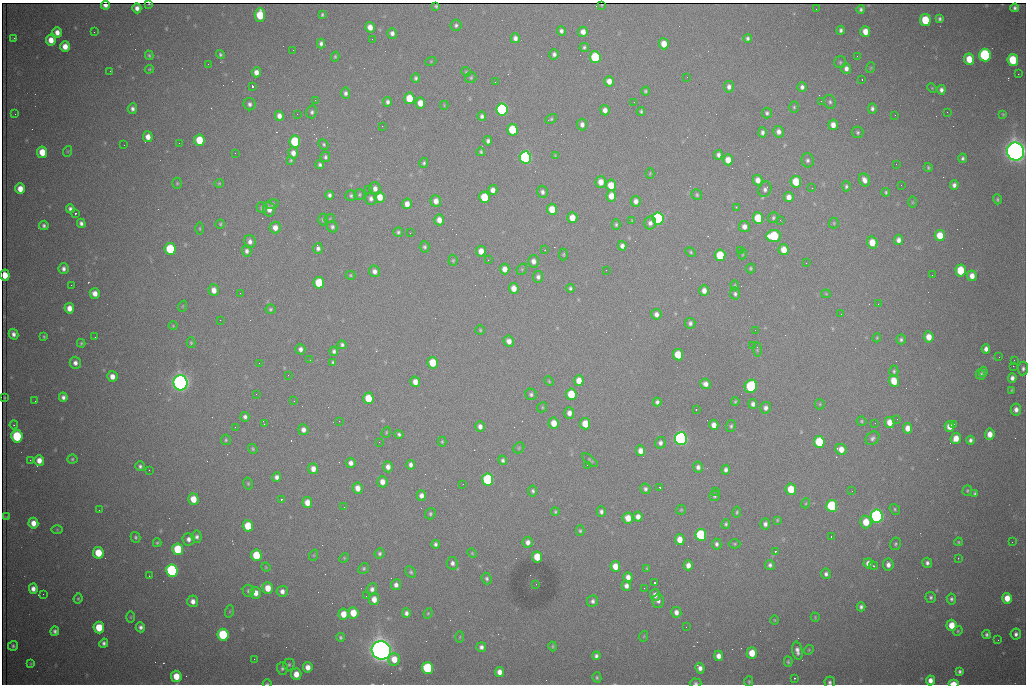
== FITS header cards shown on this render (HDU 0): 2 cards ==
NAXIS1  =                 1024 /fastest changing axis
NAXIS2  =                  682 /next to fastest changing axis

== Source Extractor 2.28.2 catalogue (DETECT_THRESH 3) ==
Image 1024 x 682 px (HDU 0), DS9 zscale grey, 1 PNG px = 1 image px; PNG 1028 x 686 px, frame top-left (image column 1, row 682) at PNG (2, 3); each listed source drawn as its Kron ellipse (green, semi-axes under 4 px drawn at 4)
Background 2370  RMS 30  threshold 90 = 3 sigma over >= 5 px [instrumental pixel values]
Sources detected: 500; all 500 listed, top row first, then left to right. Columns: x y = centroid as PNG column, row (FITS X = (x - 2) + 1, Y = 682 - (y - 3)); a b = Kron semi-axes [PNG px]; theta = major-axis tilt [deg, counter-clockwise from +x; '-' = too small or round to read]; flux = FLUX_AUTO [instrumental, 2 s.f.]
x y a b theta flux
149 4 3 2 - 1.1e+03
105 5 4 4 - 8.6e+03
602 5 3 2 - 1.8e+03
436 6 3 3 - 2.1e+03
137 8 5 4 - 1.0e+04
1015 8 4 4 - 5.7e+03
816 9 2 2 - 9.3e+02
861 9 4 3 - 4.3e+03
260 15 7 5 88 7.0e+04
322 15 4 3 - 2.8e+03
940 19 4 3 - 4.1e+03
925 20 6 5 - 7.9e+04
456 25 6 5 - 4.6e+03
370 27 5 5 - 1.7e+04
841 30 4 3 - 5.1e+03
561 31 4 4 - 5.9e+03
865 31 5 5 - 2.3e+04
57 32 5 4 - 1.4e+04
94 32 2 2 - 1.4e+03
583 32 5 5 - 1.4e+04
392 33 5 5 - 7.5e+03
14 38 3 3 - 2.5e+03
515 38 5 4 - 8.2e+03
748 38 4 3 - 4.5e+03
372 39 2 2 - 1.1e+03
51 40 5 5 - 2.4e+04
321 43 5 4 - 6.2e+03
664 44 5 5 - 2.9e+04
65 46 5 5 - 2.2e+04
584 47 5 4 - 4.0e+03
293 50 2 2 - 8.9e+02
220 54 5 4 - 3.3e+03
554 54 5 5 - 6.6e+03
149 55 5 3 - 3.1e+03
985 55 6 5 - 3.0e+05
857 56 3 2 - 2.4e+03
335 57 5 4 - 2.6e+03
595 57 6 5 - 1.6e+05
969 59 6 5 - 4.0e+04
1013 60 6 5 - 9.7e+04
431 61 5 3 - 1.9e+03
840 62 6 6 - 3.5e+03
208 64 2 2 - 3.0e+03
846 68 5 5 - 8.7e+03
870 68 5 3 - 1.9e+03
149 69 5 3 - 2.2e+03
110 71 2 2 - 9.0e+02
256 72 5 4 - 1.2e+04
466 72 5 4 - 2.2e+03
1018 74 2 2 - 1.5e+04
687 77 2 2 - 9.9e+02
416 78 5 4 - 4.2e+03
471 78 6 5 - 3.1e+03
862 79 3 2 - 3.7e+03
609 81 5 5 - 1.6e+04
495 82 2 2 - 7.4e+02
252 86 3 3 - 9.6e+04
729 87 6 5 - 8.0e+03
802 87 5 5 - 6.7e+03
932 88 5 3 - 1.8e+03
941 90 5 4 - 7.3e+03
645 91 4 4 - 3.2e+03
345 93 5 4 - 5.9e+03
409 98 6 5 - 4.9e+04
315 100 2 2 - 1.1e+03
821 101 3 3 - 1.2e+03
387 102 5 4 - 5.8e+03
634 102 2 2 - 8.9e+02
830 102 7 6 - 4.9e+03
420 103 5 5 - 2.5e+04
250 104 6 6 - 6.5e+03
444 105 4 4 - 1.9e+03
794 107 5 4 - 3.0e+03
872 108 5 4 - 5.5e+03
132 109 5 4 - 6.9e+03
502 110 6 5 - 4.4e+05
605 110 5 4 - 1.2e+04
641 111 4 3 - 3.2e+03
312 112 6 5 - 4.9e+03
947 112 2 2 - 3.2e+03
767 113 5 5 - 4.4e+03
15 114 2 2 - 8.6e+02
297 114 2 2 - 2.2e+03
1003 114 3 3 - 1.8e+03
895 115 2 2 - 8.5e+02
279 116 5 4 - 1.1e+04
482 116 5 4 - 5.6e+03
551 119 6 4 31 3.4e+03
582 125 6 5 - 8.8e+03
833 125 5 4 - 1.5e+04
382 126 3 2 - 1.9e+03
513 130 6 5 - 9.8e+04
762 132 5 4 - 6.1e+03
778 132 6 5 - 1.0e+04
858 132 6 6 - 4.2e+03
148 137 5 5 - 1.6e+04
199 140 6 5 - 6.1e+04
488 141 4 4 - 5.8e+03
295 142 6 5 - 1.3e+05
179 143 2 2 - 4.0e+03
324 144 5 4 - 3.3e+03
124 145 2 2 - 1.7e+03
68 151 5 3 - 1.9e+03
42 152 6 5 - 4.1e+04
481 152 4 4 - 2.9e+03
1016 152 9 8 - 2.3e+06
235 153 2 2 - 1.4e+03
293 153 6 5 - 1.1e+04
555 155 4 4 - 1.7e+03
718 155 5 4 - 7.2e+03
325 157 5 5 - 4.4e+03
525 157 6 5 - 5.4e+05
963 158 5 4 - 4.4e+03
291 160 4 3 - 2.4e+03
728 160 5 5 - 2.4e+04
807 160 7 6 - 5.6e+03
424 163 5 4 - 3.8e+03
896 164 2 2 - 1.3e+03
320 165 4 4 - 4.5e+03
928 168 4 4 - 2.8e+03
650 173 5 4 - 2.2e+03
758 180 5 5 - 1.4e+04
864 180 7 5 -62 1.3e+04
601 182 6 5 - 2.0e+04
796 182 6 5 - 6.0e+04
177 183 5 4 - 2.6e+03
219 183 4 4 - 2.2e+03
611 185 5 5 - 3.6e+04
901 185 3 2 - 1.7e+03
954 185 5 4 - 7.3e+03
846 186 5 4 - 3.8e+03
812 188 2 2 - 3.0e+03
20 189 5 5 - 2.2e+04
375 189 6 5 - 1.0e+04
765 189 8 6 70 6.1e+03
368 190 2 2 - 8.4e+03
493 190 5 4 - 1.3e+04
542 192 6 5 - 6.4e+03
886 192 4 3 - 3.1e+03
329 195 4 4 - 5.7e+03
359 195 5 5 - 3.1e+03
697 195 6 5 - 3.2e+03
351 196 5 5 - 4.1e+03
611 196 5 5 - 2.5e+04
380 197 5 5 - 2.7e+04
484 197 6 5 - 6.2e+04
789 197 5 4 - 1.3e+04
371 198 6 6 - 7.8e+03
997 199 5 4 - 3.7e+03
436 201 6 5 - 1.5e+04
636 201 5 5 - 1.1e+04
912 202 5 3 - 2.1e+03
272 204 6 5 - 3.5e+03
407 204 5 5 - 1.5e+04
736 207 4 4 - 1.8e+03
262 208 5 5 - 3.6e+03
70 209 4 4 - 6.1e+03
269 209 7 6 - 1.3e+04
552 209 5 5 - 3.9e+04
75 213 3 3 - 3.3e+03
330 218 5 3 - 1.9e+03
572 218 5 5 - 2.7e+04
758 218 6 5 - 7.0e+04
773 218 6 5 - 3.9e+03
323 219 6 4 89 3.8e+03
658 219 6 5 - 3.7e+05
439 220 5 5 - 1.6e+04
780 220 3 2 - 2.3e+03
632 221 4 4 - 1.8e+03
81 223 5 4 - 6.7e+03
650 223 6 6 - 8.4e+03
834 223 5 5 - 2.7e+03
220 224 4 4 - 2.6e+03
616 224 5 4 - 3.5e+03
44 225 5 4 - 4.8e+03
332 227 6 5 - 4.9e+03
744 227 5 5 - 1.2e+04
200 228 6 3 -90 2.1e+03
275 228 6 5 - 1.5e+04
398 232 5 4 - 3.8e+03
410 233 2 2 - 9.9e+02
774 236 7 6 - 1.3e+05
940 236 5 5 - 4.8e+04
899 240 5 4 - 9.7e+03
250 242 6 5 - 8.7e+03
872 242 6 5 - 3.6e+04
622 246 5 4 - 8.5e+03
425 247 5 5 - 4.3e+03
318 248 5 4 - 6.7e+03
170 249 6 5 - 1.3e+05
545 250 2 2 - 1.5e+03
740 250 2 2 - 1.1e+03
784 250 5 5 - 2.8e+04
247 251 6 4 -87 6.3e+03
481 251 5 5 - 2.1e+04
691 252 5 4 - 2.7e+03
563 254 6 4 87 2.7e+03
743 254 5 3 - 1.8e+03
720 255 6 5 - 8.1e+04
453 260 5 4 - 2.9e+03
488 260 3 2 - 2.3e+03
533 261 6 5 - 1.1e+04
806 263 2 2 - 1.1e+03
750 268 5 4 - 2.9e+03
64 269 5 5 - 7.4e+03
505 269 5 5 - 1.5e+04
522 269 6 4 47 2.7e+03
606 270 2 2 - 1.2e+03
961 270 6 5 - 8.3e+04
375 271 6 5 - 9.3e+03
5 275 5 5 - 3.4e+04
350 275 5 4 - 2.5e+03
932 275 2 2 - 9.9e+02
972 276 5 5 - 1.7e+04
538 277 6 5 - 6.7e+03
319 283 6 5 - 8.9e+04
71 285 2 2 - 6.9e+03
735 285 5 4 - 2.4e+03
514 288 5 4 - 2.0e+04
570 288 4 4 - 4.1e+03
214 290 6 5 - 1.6e+04
704 291 5 4 - 1.3e+04
95 293 5 5 - 1.6e+04
240 293 2 2 - 9.0e+02
735 294 6 5 - 4.7e+03
826 294 4 4 - 2.1e+03
878 304 2 2 - 1.4e+03
183 306 5 3 - 1.8e+03
69 308 5 5 - 1.7e+04
270 309 5 5 - 3.6e+03
656 314 5 5 - 9.1e+03
841 314 2 2 - 2.5e+03
220 320 2 2 - 9.1e+02
690 323 5 5 - 5.8e+03
173 326 4 4 - 2.0e+03
480 330 4 4 - 2.7e+03
755 330 2 2 - 1.3e+03
13 334 5 4 - 8.9e+03
44 337 4 3 - 2.5e+03
95 337 2 2 - 9.2e+02
929 337 5 5 - 2.4e+04
877 338 4 3 - 2.3e+03
901 339 5 5 - 4.5e+03
509 341 6 5 - 1.2e+04
81 343 4 3 - 2.7e+03
191 343 5 4 - 2.7e+03
342 345 4 4 - 4.8e+03
752 345 2 2 - 4.3e+03
300 349 5 5 - 7.7e+03
757 349 7 3 -85 2.6e+03
986 349 5 4 - 9.9e+03
334 351 4 4 - 5.4e+03
678 355 5 5 - 5.0e+04
999 357 2 2 - 9.1e+02
310 360 2 2 - 3.2e+03
1014 360 3 2 - 2.4e+03
333 362 4 3 - 3.4e+03
75 363 6 5 - 9.0e+03
259 363 2 2 - 1.7e+03
433 363 6 5 - 5.6e+04
1013 366 2 2 - 2.1e+04
1023 368 7 5 85 5.5e+03
894 371 6 4 -87 3.2e+03
983 372 5 4 - 5.1e+03
288 375 3 2 - 1.7e+03
981 375 5 4 - 4.3e+03
112 376 5 5 - 1.5e+04
1012 378 5 4 - 8.5e+03
579 380 5 4 - 2.2e+04
549 381 5 4 - 2.4e+03
894 381 6 5 - 3.9e+04
415 382 5 5 - 1.6e+04
180 383 8 7 - 1.4e+06
705 384 5 5 - 1.1e+04
751 386 7 6 - 2.2e+05
1012 390 3 3 - 2.2e+03
256 394 2 2 - 1.8e+03
531 394 6 5 - 5.1e+03
571 394 6 5 - 6.7e+04
63 397 5 4 - 7.4e+03
4 398 3 2 - 1.8e+03
368 398 6 5 - 5.3e+04
35 401 2 2 - 1.4e+03
294 401 2 2 - 1.3e+03
735 401 4 3 - 2.3e+03
657 402 4 4 - 5.5e+03
753 404 5 4 - 7.9e+03
820 404 5 5 - 2.5e+03
542 407 5 4 - 2.5e+03
766 408 6 5 - 8.0e+03
696 409 2 2 - 1.3e+03
1016 409 6 5 - 1.1e+04
569 413 5 5 - 1.1e+04
245 417 5 4 - 5.8e+03
897 419 2 2 - 1.0e+03
339 421 2 2 - 1.4e+03
862 421 5 4 - 2.8e+03
890 422 5 5 - 2.6e+04
554 423 5 5 - 2.6e+04
875 423 2 2 - 1.7e+03
264 424 3 2 - 1.6e+03
585 424 5 5 - 4.1e+04
954 424 2 2 - 9.8e+03
14 425 4 4 - 2.2e+03
714 425 5 4 - 1.5e+04
480 426 5 4 - 9.2e+03
731 426 6 4 72 3.9e+03
949 426 5 5 - 2.0e+04
235 427 2 2 - 3.2e+03
908 428 5 4 - 1.9e+04
303 430 5 5 - 9.9e+03
386 432 6 4 71 2.5e+03
399 434 4 4 - 4.4e+03
990 434 6 4 83 2.1e+04
17 436 6 5 - 1.6e+05
872 438 7 6 - 5.9e+03
956 438 6 5 - 2.3e+04
681 439 6 6 - 8.0e+05
226 440 5 5 - 3.1e+03
970 440 4 4 - 5.6e+03
379 442 2 2 - 8.9e+02
442 442 5 4 - 2.4e+03
819 442 6 5 - 1.2e+05
660 443 6 5 - 7.5e+03
519 448 6 5 - 2.7e+03
253 449 5 4 - 2.9e+03
841 449 6 5 - 2.0e+04
640 451 5 4 - 1.5e+04
72 459 5 4 - 3.1e+03
30 460 3 2 - 2.5e+03
39 460 5 5 - 1.8e+04
503 460 5 4 - 5.0e+03
590 460 9 3 -40 3.1e+03
351 463 5 5 - 1.0e+04
411 465 5 4 - 7.2e+03
587 465 2 2 - 5.5e+03
140 466 5 4 - 4.5e+03
388 467 5 4 - 1.2e+04
698 467 5 5 - 7.2e+03
313 469 5 5 - 1.4e+04
149 470 3 2 - 2.9e+03
726 470 5 4 - 6.9e+03
277 477 4 4 - 8.8e+03
488 480 6 5 - 2.5e+05
382 482 5 5 - 1.6e+04
248 483 6 4 -75 3.0e+03
463 484 2 2 - 1.1e+03
660 487 3 2 - 2.5e+03
357 488 5 5 - 1.7e+04
645 489 5 5 - 5.3e+03
791 489 6 5 - 5.1e+04
967 490 5 5 - 2.6e+03
533 491 5 4 - 4.4e+03
716 491 3 2 - 2.5e+03
852 491 3 2 - 1.8e+03
975 494 4 3 - 3.7e+03
421 495 5 4 - 1.0e+04
714 496 5 5 - 4.1e+03
193 499 5 5 - 2.9e+04
281 499 3 2 - 2.4e+03
307 503 5 5 - 2.1e+04
806 503 5 3 - 2.0e+03
832 506 6 5 - 1.8e+05
344 507 2 2 - 4.0e+03
895 509 6 4 -52 3.3e+03
99 510 2 2 - 9.4e+02
681 510 5 5 - 2.6e+03
601 511 5 4 - 6.0e+03
555 512 4 3 - 2.9e+03
737 512 5 3 - 2.9e+03
430 514 6 5 - 3.8e+03
877 516 6 6 - 7.7e+05
7 517 3 2 - 1.4e+03
638 517 5 4 - 1.3e+04
628 518 5 5 - 2.6e+04
777 520 3 3 - 2.1e+03
866 522 6 5 - 4.3e+04
33 523 5 5 - 1.9e+04
726 524 5 4 - 3.8e+03
765 524 5 4 - 7.1e+03
248 526 6 5 - 5.9e+04
57 529 5 4 - 2.0e+03
580 531 5 4 - 3.1e+03
701 535 6 5 - 1.9e+05
135 537 5 5 - 3.5e+03
197 537 6 5 - 6.1e+03
831 537 3 2 - 2.3e+03
188 539 6 6 - 9.1e+03
680 539 5 5 - 2.4e+04
528 542 5 5 - 9.9e+03
958 542 4 3 - 2.3e+03
1012 542 2 2 - 8.5e+02
157 543 4 4 - 2.5e+03
435 544 4 4 - 5.0e+03
717 544 6 4 -78 5.6e+03
735 544 6 4 1 2.5e+03
895 544 6 5 - 3.9e+03
178 549 6 5 - 9.5e+04
775 551 3 3 - 4.3e+03
98 553 6 5 - 5.4e+04
472 553 5 4 - 2.1e+03
380 554 5 5 - 4.3e+03
256 555 6 5 - 7.4e+04
314 555 6 3 72 2.0e+03
537 557 5 5 - 5.0e+04
344 558 5 4 - 2.1e+03
958 558 2 2 - 1.6e+03
452 563 6 5 - 7.4e+03
868 563 5 4 - 1.2e+04
927 563 5 5 - 6.0e+03
688 565 5 4 - 1.4e+04
770 565 5 5 - 5.5e+03
888 565 6 5 - 9.9e+03
615 566 5 5 - 2.7e+04
874 566 5 3 - 2.6e+03
266 567 5 4 - 2.1e+03
364 568 6 5 - 3.2e+03
647 568 4 3 - 1.9e+03
172 571 6 5 - 4.8e+05
411 572 6 4 -61 3.6e+03
826 574 5 5 - 6.0e+03
149 576 2 2 - 1.2e+03
628 577 5 4 - 1.4e+04
487 579 6 5 - 4.4e+03
654 583 3 3 - 1.0e+05
536 584 2 2 - 9.6e+02
396 585 5 5 - 8.9e+03
626 586 5 5 - 9.3e+03
268 588 6 5 - 3.0e+04
644 588 2 2 - 1.1e+03
33 589 5 4 - 1.1e+04
372 589 6 5 - 7.7e+03
249 591 6 5 - 5.2e+03
282 591 5 5 - 9.8e+03
256 593 6 5 - 1.6e+04
43 594 2 2 - 9.7e+03
655 595 6 5 - 1.1e+04
366 596 2 2 - 8.2e+02
931 597 5 5 - 4.4e+03
1007 598 5 5 - 3.1e+04
78 599 5 3 - 2.4e+03
374 599 6 5 - 1.8e+04
951 599 5 4 - 4.6e+03
193 601 6 5 - 1.2e+04
593 601 6 5 - 5.9e+03
658 601 7 6 - 6.9e+03
861 607 4 4 - 5.5e+03
230 611 6 4 71 2.7e+03
676 612 5 5 - 1.1e+04
353 613 5 5 - 4.2e+04
406 613 4 4 - 6.8e+03
428 613 5 4 - 2.6e+03
343 614 5 5 - 2.6e+04
131 617 6 4 89 2.3e+03
815 617 5 3 - 1.9e+03
775 620 5 3 - 1.8e+03
952 625 5 5 - 3.8e+04
140 627 5 4 - 6.8e+03
686 627 2 2 - 9.1e+02
99 628 6 5 - 6.2e+04
55 631 4 4 - 5.6e+03
958 631 5 4 - 2.6e+03
1016 634 5 5 - 6.8e+03
223 635 6 5 - 1.6e+05
987 635 4 3 - 4.3e+03
644 636 5 3 - 1.9e+03
340 637 4 4 - 3.2e+03
460 637 5 3 - 2.2e+03
998 640 2 2 - 1.6e+03
104 643 5 4 - 5.9e+03
13 646 5 5 - 4.7e+03
553 646 5 4 - 2.5e+03
481 647 5 5 - 7.1e+03
381 650 10 9 - 2.6e+06
809 650 5 4 - 2.2e+03
797 651 9 5 -80 1.0e+04
752 653 5 5 - 4.1e+04
596 656 4 4 - 5.8e+03
719 656 5 4 - 1.3e+04
254 659 2 2 - 5.7e+03
394 659 6 6 - 2.9e+04
788 662 5 4 - 3.0e+03
31 664 4 3 - 2.2e+03
289 665 6 5 - 3.7e+03
308 667 5 4 - 1.5e+04
282 668 6 5 - 4.6e+03
428 668 6 5 - 1.8e+05
700 668 5 4 - 9.5e+03
960 671 4 3 - 4.5e+03
499 672 5 4 - 1.5e+04
296 674 6 5 - 2.1e+04
176 676 5 5 - 3.5e+04
597 677 5 4 - 3.0e+03
794 678 3 2 - 2.9e+03
930 680 5 4 - 1.4e+04
749 682 5 4 - 2.7e+03
830 682 6 5 - 4.9e+03
696 683 6 4 -2 3.8e+03
953 683 5 3 - 2.7e+04
267 684 4 3 - 1.9e+03
At the frame edge (FLAGS 8, measured only in part): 9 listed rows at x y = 149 4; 105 5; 1016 152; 5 275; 1023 368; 830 682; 696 683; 953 683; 267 684

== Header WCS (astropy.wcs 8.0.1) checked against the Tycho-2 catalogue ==
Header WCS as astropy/WCSLIB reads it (CRVAL/CRPIX/CD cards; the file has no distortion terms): RA---TAN/DEC--TAN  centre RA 06:56:09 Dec +31:26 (104.04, +31.43 deg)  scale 1.44 arcsec/px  FOV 24.5' x 16.3'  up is -93 deg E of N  parity flipped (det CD > 0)
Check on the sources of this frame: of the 60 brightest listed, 10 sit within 2.2 arcsec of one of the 16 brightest Tycho-2 stars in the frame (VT <= 13.07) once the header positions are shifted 0.67 arcsec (0.33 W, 0.58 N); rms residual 1.37 arcsec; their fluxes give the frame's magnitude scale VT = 25.41 - 2.5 log10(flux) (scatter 0.35 mag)
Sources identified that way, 10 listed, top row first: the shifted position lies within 2.2 arcsec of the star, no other Tycho-2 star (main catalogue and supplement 1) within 4.4 arcsec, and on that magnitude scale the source's flux lands within +1.5 / -3 mag of the star's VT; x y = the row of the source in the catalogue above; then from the Tycho-2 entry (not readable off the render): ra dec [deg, ICRS J2000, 3 dp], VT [Tycho-2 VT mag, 2 dp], TYC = Tycho-2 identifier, HIP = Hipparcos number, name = IAU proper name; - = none
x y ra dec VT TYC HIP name
595 57 103.904 +31.460 12.65 2437-721-1 - -
525 157 103.952 +31.434 11.53 2437-424-1 - -
658 219 103.978 +31.488 11.51 2437-421-1 - -
774 236 103.984 +31.534 11.82 2437-428-1 - -
170 249 104.002 +31.294 13.07 2437-1012-1 - -
180 383 104.065 +31.301 9.89 2437-425-1 - -
751 386 104.055 +31.528 12.03 2437-1294-1 - -
681 439 104.081 +31.501 10.83 2437-37-1 - -
381 650 104.185 +31.385 8.52 2437-370-1 33393 -
428 668 104.192 +31.404 11.68 2437-91-1 - -